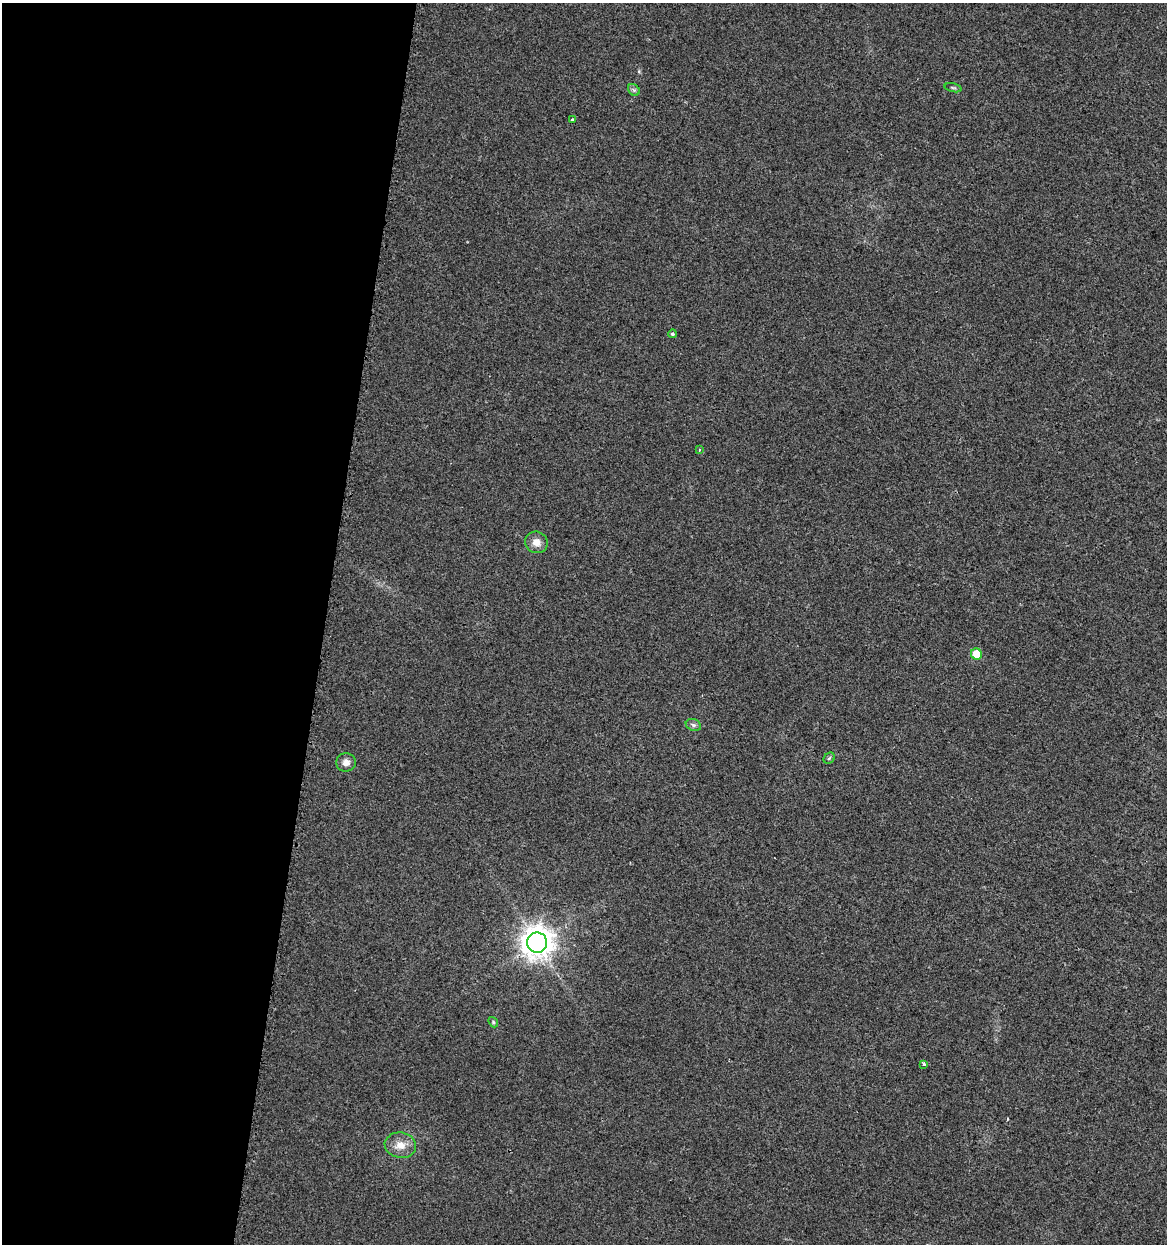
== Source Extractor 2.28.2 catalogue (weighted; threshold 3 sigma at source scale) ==
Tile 5 of 4 x 4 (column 1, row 2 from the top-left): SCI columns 297-1461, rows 2492-3733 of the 5195 x 5001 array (HDU 1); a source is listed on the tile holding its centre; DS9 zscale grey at full resolution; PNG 1169 x 1246 px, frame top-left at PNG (2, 3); each listed source drawn as its Kron ellipse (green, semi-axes under 4 px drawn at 4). Shown black and unused: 28% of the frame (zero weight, under 2 of 3 exposures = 2% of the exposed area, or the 3 px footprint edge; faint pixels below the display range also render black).
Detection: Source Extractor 2.28.2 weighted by HDU 2 'WHT'; one run over the whole footprint, this tile lists its part. Background 0.0194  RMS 0.0063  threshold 0.0285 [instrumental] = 3 sigma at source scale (4.5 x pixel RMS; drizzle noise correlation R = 1.50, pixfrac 1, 0.0396/0.0396 arcsec/px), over >= 5 px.
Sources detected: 15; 1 cosmic-ray / hot-pixel residue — neither listed nor drawn; the other 14 listed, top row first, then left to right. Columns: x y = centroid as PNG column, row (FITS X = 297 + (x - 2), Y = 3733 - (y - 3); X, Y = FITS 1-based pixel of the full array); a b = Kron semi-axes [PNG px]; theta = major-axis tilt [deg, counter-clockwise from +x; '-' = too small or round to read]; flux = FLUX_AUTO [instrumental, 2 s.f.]
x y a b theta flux
953 88 9 3 -13 0.92
634 90 7 5 -45 1.3
572 120 3 3 - 2
672 334 4 4 - 1.2
699 450 4 2 - 0.5
536 542 11 10 - 5.4
976 654 6 5 - 15
693 725 8 6 -22 1.6
829 758 6 5 - 0.99
346 762 10 9 - 3.5
537 943 10 10 - 1000
493 1022 6 4 -49 0.82
924 1064 3 3 - 2.1
400 1145 16 12 -9 7.5